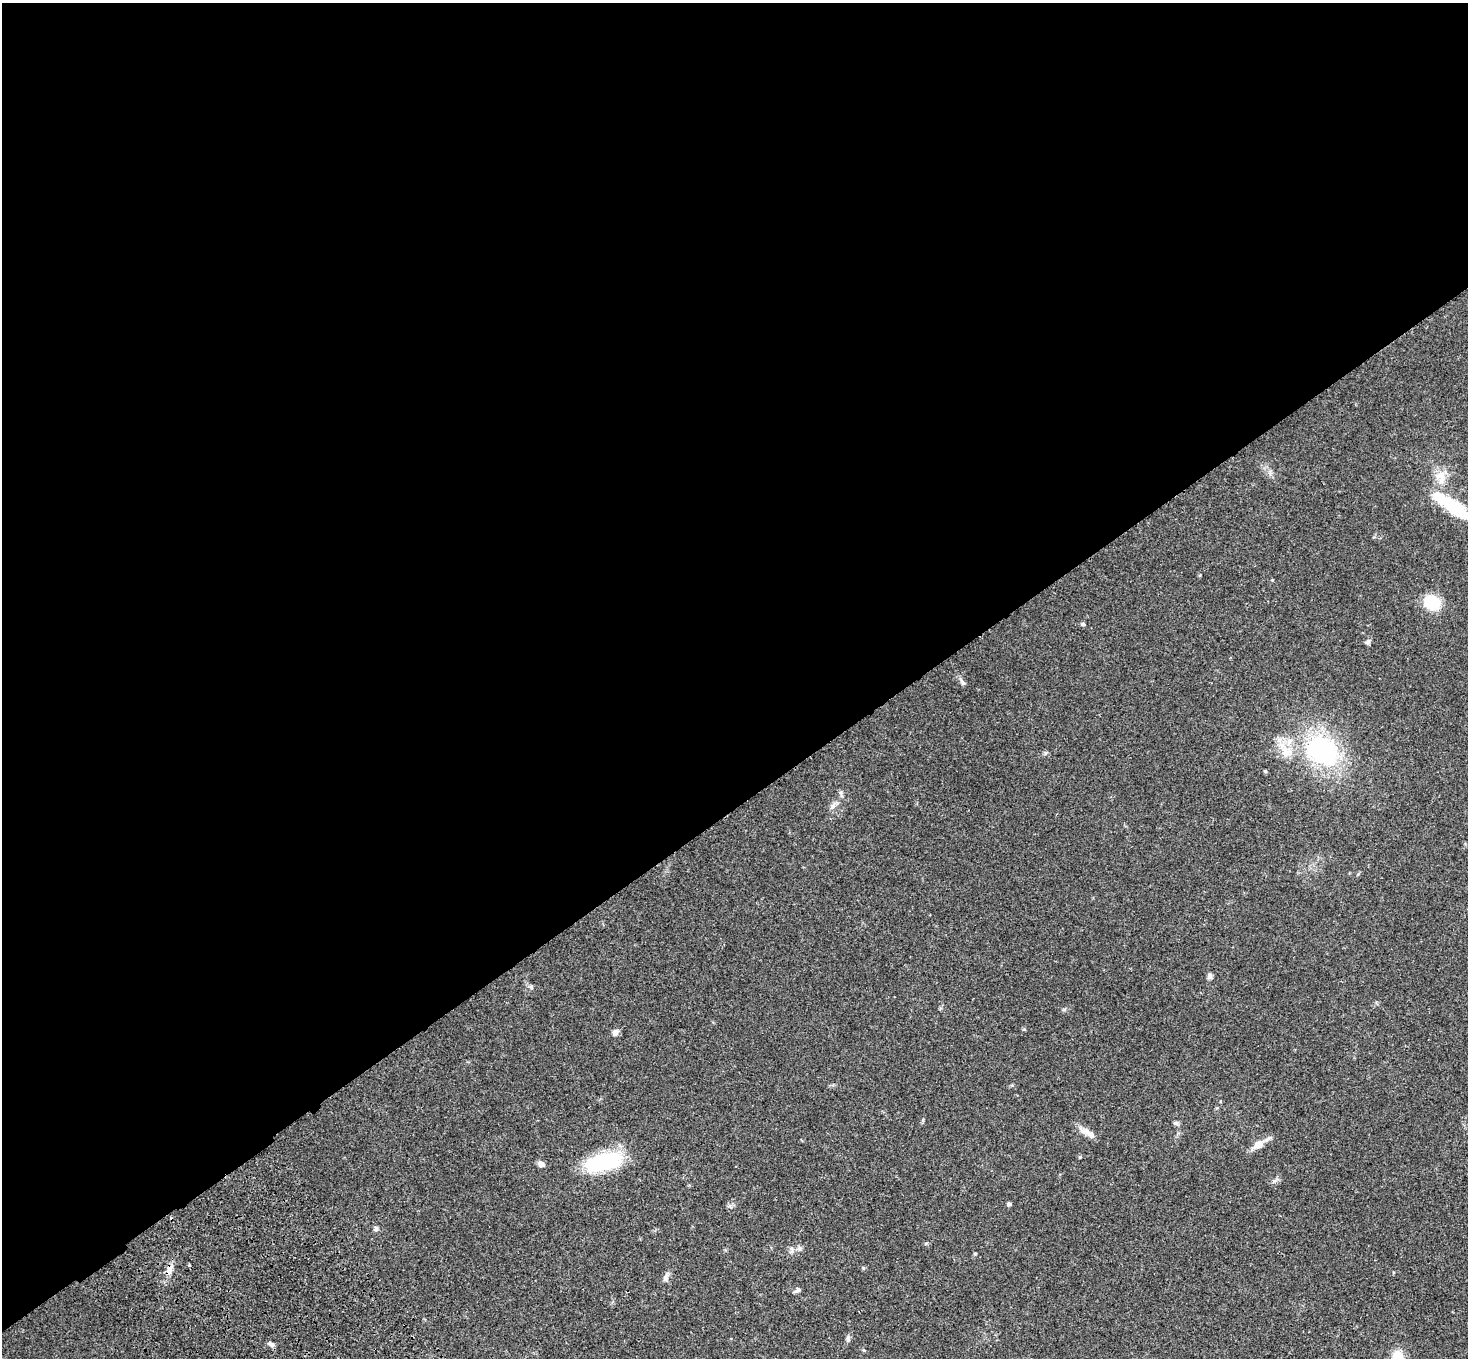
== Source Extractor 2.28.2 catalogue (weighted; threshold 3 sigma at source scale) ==
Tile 2 of 4 x 4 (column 2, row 1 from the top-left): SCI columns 1573-3038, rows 4443-5798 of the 6075 x 6036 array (HDU 1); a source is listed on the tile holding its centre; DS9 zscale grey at full resolution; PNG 1470 x 1360 px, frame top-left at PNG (2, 3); no overlay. Shown black and unused: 60% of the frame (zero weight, under 3 of 4 exposures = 6% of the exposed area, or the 3 px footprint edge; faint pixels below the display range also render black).
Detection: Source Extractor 2.28.2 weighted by HDU 2 'WHT'; one run over the whole footprint, this tile lists its part. Background 0.0482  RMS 0.0054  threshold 0.0243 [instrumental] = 3 sigma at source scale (4.5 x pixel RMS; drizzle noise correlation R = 1.50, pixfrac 1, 0.05/0.05 arcsec/px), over >= 5 px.
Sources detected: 31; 2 inside a brighter listed object's ellipse — not listed separately; the other 29 listed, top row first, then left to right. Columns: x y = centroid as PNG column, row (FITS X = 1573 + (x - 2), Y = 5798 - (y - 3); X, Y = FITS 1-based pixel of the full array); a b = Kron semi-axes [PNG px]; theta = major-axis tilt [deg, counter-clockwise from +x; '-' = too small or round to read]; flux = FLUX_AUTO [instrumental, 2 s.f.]
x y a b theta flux
1441 476 16 13 -49 6.3
1457 508 44 17 -34 27
1272 580 4 3 - 0.4
1432 603 17 14 -28 18
1083 624 5 4 - 1
1368 642 9 4 27 1
962 682 11 5 -52 1.5
1322 751 26 20 -32 83
1286 752 18 12 -42 8.3
1265 771 5 3 - 0.5
833 806 10 5 60 1.8
1210 976 8 6 72 1.5
615 1032 7 6 - 2.6
1176 1123 7 5 -21 1
1085 1131 17 8 -18 3.9
1258 1144 15 10 27 5.1
1080 1157 4 4 - 0.46
604 1162 39 17 13 40
541 1164 8 6 -32 2.6
1275 1181 8 5 20 1.3
1009 1204 6 4 0 0.88
376 1228 7 6 - 1.1
799 1248 7 6 - 1.3
792 1249 7 4 -71 1.1
169 1270 13 7 75 3.3
665 1278 11 6 80 1.8
797 1290 8 5 33 1.5
848 1338 8 5 81 1.3
271 1344 8 6 -23 1.5
Isophote crosses this tile's border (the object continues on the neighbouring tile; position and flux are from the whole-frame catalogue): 1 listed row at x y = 1457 508
Unlisted compact peaks at least as high as the median listed source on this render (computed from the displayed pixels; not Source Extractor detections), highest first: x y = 863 1268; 926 1243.